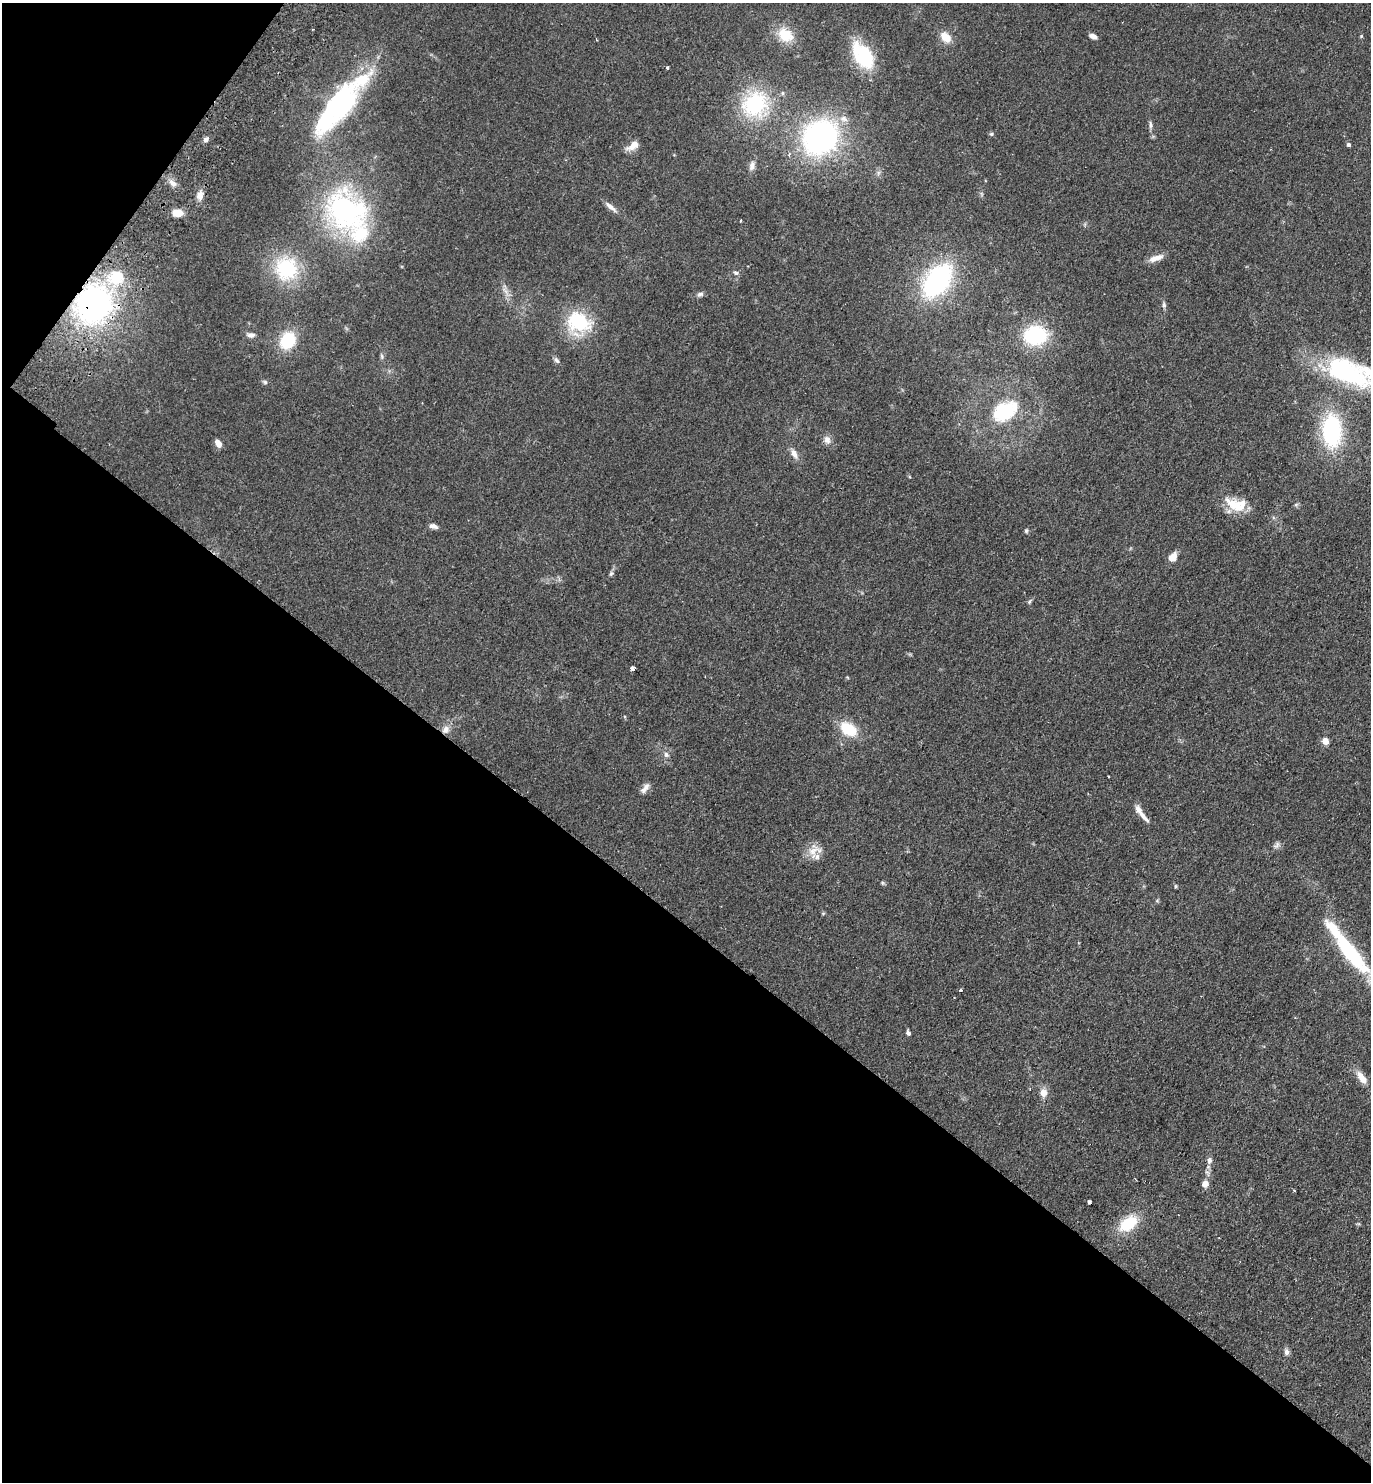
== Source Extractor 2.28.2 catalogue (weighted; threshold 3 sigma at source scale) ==
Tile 9 of 4 x 4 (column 1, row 3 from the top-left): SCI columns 202-1570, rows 1517-2996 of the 6020 x 5993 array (HDU 1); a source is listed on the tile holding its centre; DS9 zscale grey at full resolution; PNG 1373 x 1484 px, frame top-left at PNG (2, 3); no overlay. Shown black and unused: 40% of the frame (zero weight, under 2 of 3 exposures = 3% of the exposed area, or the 3 px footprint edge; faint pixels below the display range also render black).
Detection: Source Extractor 2.28.2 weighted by HDU 2 'WHT'; one run over the whole footprint, this tile lists its part. Background 0.0949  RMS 0.009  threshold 0.0403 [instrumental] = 3 sigma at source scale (4.5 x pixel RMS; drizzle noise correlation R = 1.50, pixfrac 1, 0.05/0.05 arcsec/px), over >= 5 px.
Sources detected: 79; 2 inside a brighter object's white glare — not listed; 7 inside a brighter listed object's ellipse — not listed separately; the other 70 listed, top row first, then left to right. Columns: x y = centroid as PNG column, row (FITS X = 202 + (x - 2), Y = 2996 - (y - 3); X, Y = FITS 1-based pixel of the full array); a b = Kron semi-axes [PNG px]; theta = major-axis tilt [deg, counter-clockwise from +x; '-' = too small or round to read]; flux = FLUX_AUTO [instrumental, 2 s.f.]
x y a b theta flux
785 35 18 14 -35 19
1093 36 8 4 -20 4
946 37 16 11 -48 9.9
863 56 28 17 -56 58
667 68 4 4 - 0.97
343 104 52 24 57 110
755 104 34 26 38 65
1150 125 10 5 -86 2.4
991 134 6 5 - 1.3
820 137 15 13 34 400
206 139 6 6 - 2.5
1348 144 4 4 - 2
633 145 14 7 38 9
752 166 11 7 81 4.1
172 183 12 6 -35 4.7
200 195 11 8 80 5.4
611 207 18 6 -41 4.7
346 211 52 39 -41 160
177 213 9 6 -7 12
740 221 3 2 - 0.74
1156 258 18 7 18 7.5
287 269 20 20 - 62
736 273 7 6 - 2
116 278 25 21 27 36
937 281 34 20 55 140
700 294 9 6 15 2.3
93 304 32 29 58 220
1164 305 7 5 90 2
578 322 30 23 -26 48
251 335 11 6 0 3.1
1035 335 21 17 2 64
287 341 16 14 59 35
382 356 8 4 -81 1.5
556 360 9 6 -50 2.2
1346 372 57 27 -25 110
265 382 6 5 - 1.5
1005 411 25 16 31 52
1332 431 26 15 -88 100
827 440 11 8 -57 4.7
218 443 8 5 -57 5.9
794 454 13 7 -64 5.2
1233 504 27 15 -34 19
1296 504 6 4 19 1.2
433 526 10 6 -13 3.3
1026 531 6 4 46 1.2
1173 557 10 7 55 7.9
611 574 6 5 - 1.4
1030 601 6 4 70 1.3
632 669 4 4 - 5.6
446 729 10 8 57 5.1
848 729 15 10 -33 29
1325 741 5 4 - 13
666 754 8 5 -64 2.4
645 788 14 6 50 4.2
1143 816 21 6 -47 7
1276 845 8 5 46 2.3
813 851 20 9 33 9.2
882 883 6 4 -89 1.1
1176 886 4 4 - 1
1349 951 65 15 -52 70
961 990 3 3 - 2.6
908 1033 6 5 - 2
1362 1077 17 8 -53 8.8
1043 1093 10 9 - 6
1209 1160 8 6 79 3.2
1205 1184 8 7 - 4.8
1294 1190 3 3 - 1.5
1089 1202 4 4 - 8.5
1128 1223 18 12 36 32
1286 1352 9 6 -72 3
Overlapping masked pixels (flux is a lower limit): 1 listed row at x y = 93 304
Isophote crosses this tile's border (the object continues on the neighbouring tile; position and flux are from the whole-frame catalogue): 2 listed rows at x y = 1346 372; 1349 951
Unlisted compact peaks at least as high as the median listed source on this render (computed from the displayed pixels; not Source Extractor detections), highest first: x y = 1361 36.